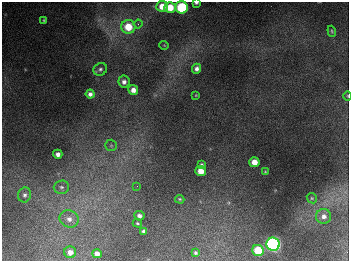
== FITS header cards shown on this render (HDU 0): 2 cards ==
NAXIS1  =                  347
NAXIS2  =                  259

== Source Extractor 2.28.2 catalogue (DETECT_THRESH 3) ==
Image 347 x 259 px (HDU 0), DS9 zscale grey, 1 PNG px = 1 image px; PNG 351 x 263 px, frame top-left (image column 1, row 259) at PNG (2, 2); each listed source drawn as its Kron ellipse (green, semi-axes under 4 px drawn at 4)
Background 674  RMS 50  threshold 150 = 3 sigma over >= 5 px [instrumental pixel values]
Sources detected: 37; all 37 listed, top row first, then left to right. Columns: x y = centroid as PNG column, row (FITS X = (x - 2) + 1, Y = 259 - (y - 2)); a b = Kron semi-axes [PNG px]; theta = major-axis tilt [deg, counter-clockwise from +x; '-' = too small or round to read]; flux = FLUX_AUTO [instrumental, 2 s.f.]
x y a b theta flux
196 3 4 3 - 5.6e+03
162 6 5 5 - 4.3e+04
170 7 5 5 - 6.3e+04
182 7 6 6 - 2.6e+05
44 20 4 3 - 3.5e+03
138 24 4 4 - 5.2e+03
128 27 7 7 - 8.2e+04
332 31 5 4 - 4.2e+03
164 45 5 3 - 2.4e+03
100 69 7 6 - 8.1e+03
197 69 5 4 - 1.2e+04
124 82 6 5 - 1.4e+04
133 90 5 5 - 2.3e+04
90 94 4 4 - 1.3e+04
196 95 4 2 - 2.4e+03
347 96 5 3 - 2.7e+03
111 145 6 5 - 6.4e+03
58 154 4 4 - 1.5e+04
254 162 5 5 - 3.5e+04
201 164 4 4 - 4.7e+03
201 171 5 5 - 3.8e+04
265 172 3 3 - 3.1e+03
137 186 3 3 - 2.4e+03
61 187 8 6 4 1.1e+04
25 195 7 6 - 1.1e+04
312 198 5 4 - 4.4e+03
180 199 5 3 - 4.1e+03
139 216 5 5 - 1.3e+04
324 216 7 7 - 1.7e+04
69 219 10 8 -22 2.4e+04
137 223 5 3 - 3.7e+03
144 231 4 4 - 8.6e+03
273 244 6 6 - 1.0e+06
258 250 6 5 - 1.2e+05
70 252 6 6 - 2.2e+04
196 253 4 3 - 5.8e+03
97 254 5 4 - 2.0e+04
At the frame edge (FLAGS 8, measured only in part): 3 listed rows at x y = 196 3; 182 7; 347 96